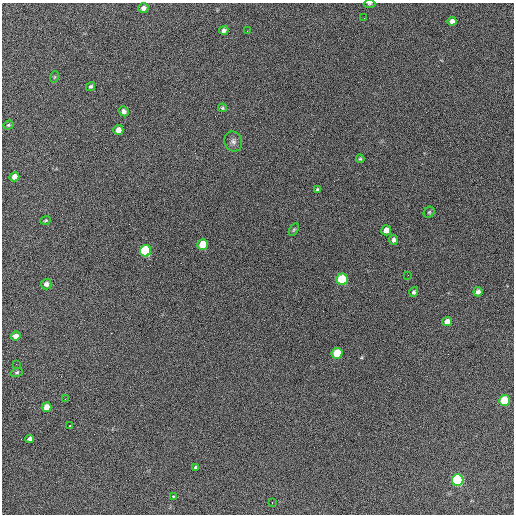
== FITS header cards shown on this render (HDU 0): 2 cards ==
NAXIS1  =                  512 / Axis length
NAXIS2  =                  512 / Axis length

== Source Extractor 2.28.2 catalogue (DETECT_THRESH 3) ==
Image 512 x 512 px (HDU 0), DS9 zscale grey, 1 PNG px = 1 image px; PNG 516 x 516 px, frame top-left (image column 1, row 512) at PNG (2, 3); each listed source drawn as its Kron ellipse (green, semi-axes under 4 px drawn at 4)
Background 683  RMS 28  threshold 82.7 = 3 sigma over >= 5 px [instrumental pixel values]
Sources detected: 42; all 42 listed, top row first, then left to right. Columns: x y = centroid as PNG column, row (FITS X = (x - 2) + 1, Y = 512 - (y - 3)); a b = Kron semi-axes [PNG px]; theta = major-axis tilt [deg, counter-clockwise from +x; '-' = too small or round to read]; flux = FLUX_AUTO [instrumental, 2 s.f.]
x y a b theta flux
369 4 6 4 0 2200
143 8 5 4 - 7600
364 18 2 2 - 1400
452 21 4 4 - 8000
224 30 4 4 - 5500
247 31 3 2 - 2000
54 77 6 3 71 1800
91 86 5 4 - 3100
222 108 4 3 - 2100
124 111 5 4 - 5400
8 125 5 4 - 2100
118 130 5 5 - 15000
233 141 10 8 -68 7600
360 159 4 3 - 2000
14 177 5 4 - 14000
318 190 4 3 - 3500
429 212 6 5 - 2300
45 220 5 3 - 1900
294 229 7 4 58 2300
386 230 5 5 - 15000
393 240 5 4 - 5200
203 245 5 5 - 61000
145 251 6 5 - 180000
408 275 2 2 - 930
342 279 6 5 - 140000
46 284 5 5 - 6400
414 292 5 4 - 3700
478 292 5 4 - 7700
447 321 5 4 - 14000
16 336 5 4 - 11000
337 353 5 5 - 59000
16 364 2 2 - 860
17 372 6 4 18 2600
65 399 2 2 - 1100
504 400 5 5 - 90000
46 407 5 5 - 20000
70 426 2 2 - 13000
30 439 4 4 - 5400
196 467 4 3 - 2600
458 480 6 5 - 290000
173 496 3 2 - 13000
272 502 2 2 - 1200
At the frame edge (FLAGS 8, measured only in part): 1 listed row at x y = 369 4